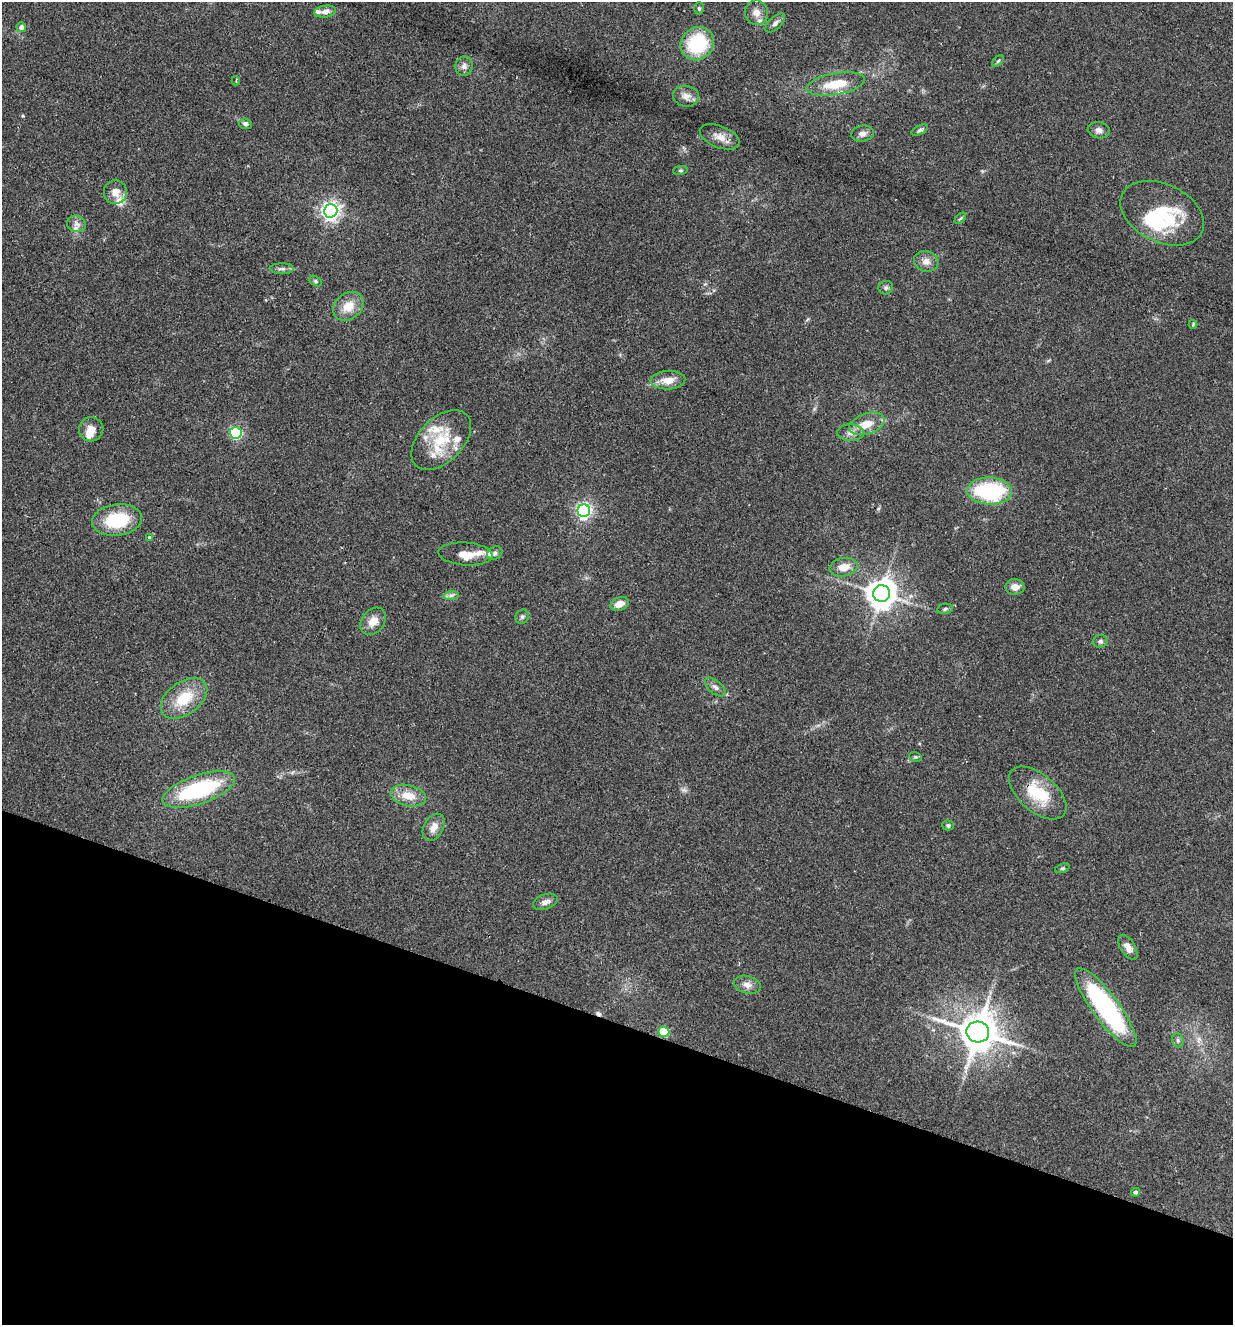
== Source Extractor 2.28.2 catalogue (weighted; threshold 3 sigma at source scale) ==
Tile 15 of 4 x 4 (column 3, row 4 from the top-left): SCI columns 2649-3879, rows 25-1347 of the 5425 x 5337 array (HDU 1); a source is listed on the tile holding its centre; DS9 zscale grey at full resolution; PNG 1235 x 1327 px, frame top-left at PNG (2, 2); each listed source drawn as its Kron ellipse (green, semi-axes under 4 px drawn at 4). Shown black and unused: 23% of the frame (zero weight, under 2 of 3 exposures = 3% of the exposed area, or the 3 px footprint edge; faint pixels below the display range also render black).
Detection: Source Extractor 2.28.2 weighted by HDU 2 'WHT'; one run over the whole footprint, this tile lists its part. Background 0.152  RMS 0.01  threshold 0.047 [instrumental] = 3 sigma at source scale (4.5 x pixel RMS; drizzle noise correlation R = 1.50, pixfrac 1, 0.05/0.05 arcsec/px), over >= 5 px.
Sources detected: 79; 1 too faint to see at this stretch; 2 inside a brighter object's white glare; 1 cosmic-ray / hot-pixel residue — neither listed nor drawn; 9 inside a brighter listed object's ellipse — not listed separately; the other 66 listed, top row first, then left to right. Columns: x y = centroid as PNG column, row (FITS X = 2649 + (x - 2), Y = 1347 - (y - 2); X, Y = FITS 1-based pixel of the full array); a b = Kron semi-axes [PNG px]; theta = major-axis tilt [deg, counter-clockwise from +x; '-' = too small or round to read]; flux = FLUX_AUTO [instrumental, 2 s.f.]
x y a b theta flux
699 8 6 5 - 1.5
325 12 11 6 8 5.3
756 13 12 11 - 8.5
775 23 12 6 43 3.7
21 27 5 5 - 4.1
697 44 17 16 - 61
998 61 7 4 45 1.7
464 66 9 8 - 4.4
236 81 5 3 - 1
836 84 29 10 10 27
686 96 13 10 -10 7
245 124 6 5 - 2.9
920 130 9 4 26 2
1099 130 11 8 -11 4.6
863 134 11 8 11 5.1
720 137 21 10 -22 10
680 170 7 3 8 1.4
115 192 12 11 - 9.6
331 211 7 6 - 500
1162 213 44 29 -26 70
960 218 7 4 45 1.5
76 224 9 8 - 5
926 261 12 10 -14 7.1
282 269 12 5 -1 3.3
316 281 7 4 -28 1.7
886 288 7 6 - 2.5
348 306 16 13 40 17
1193 324 4 4 - 1
668 380 17 9 3 12
867 424 18 10 18 16
91 429 12 12 - 9.6
236 433 6 5 - 140
851 433 13 8 -2 6.3
441 440 36 22 45 43
990 491 22 13 -1 90
584 511 6 6 - 320
117 520 25 15 7 50
149 537 4 3 - 1.3
495 553 8 6 34 2.7
466 554 27 11 -4 15
844 567 14 9 12 12
1015 587 9 8 - 7.1
882 594 8 8 - 1600
451 595 7 4 1 2.6
620 604 9 6 21 9.7
945 609 8 5 11 2.1
522 617 7 6 - 2.4
373 621 15 11 50 11
1100 641 7 6 - 3
715 687 12 6 -40 4.4
184 698 26 16 36 32
915 757 6 4 -19 1.6
199 790 38 14 19 100
1038 793 34 18 -41 41
408 796 18 10 -12 16
948 825 5 5 - 2
434 827 14 9 60 9.1
1062 868 7 4 19 1.6
545 902 13 7 19 5
1128 947 14 7 -58 8.2
747 985 14 8 -14 6.5
1106 1008 48 13 -54 140
664 1032 5 5 - 52
978 1032 11 10 - 3100
1178 1040 7 5 -70 2.1
1135 1192 4 4 - 2.2
Overlapping masked pixels (flux is a lower limit): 1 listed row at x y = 1038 793